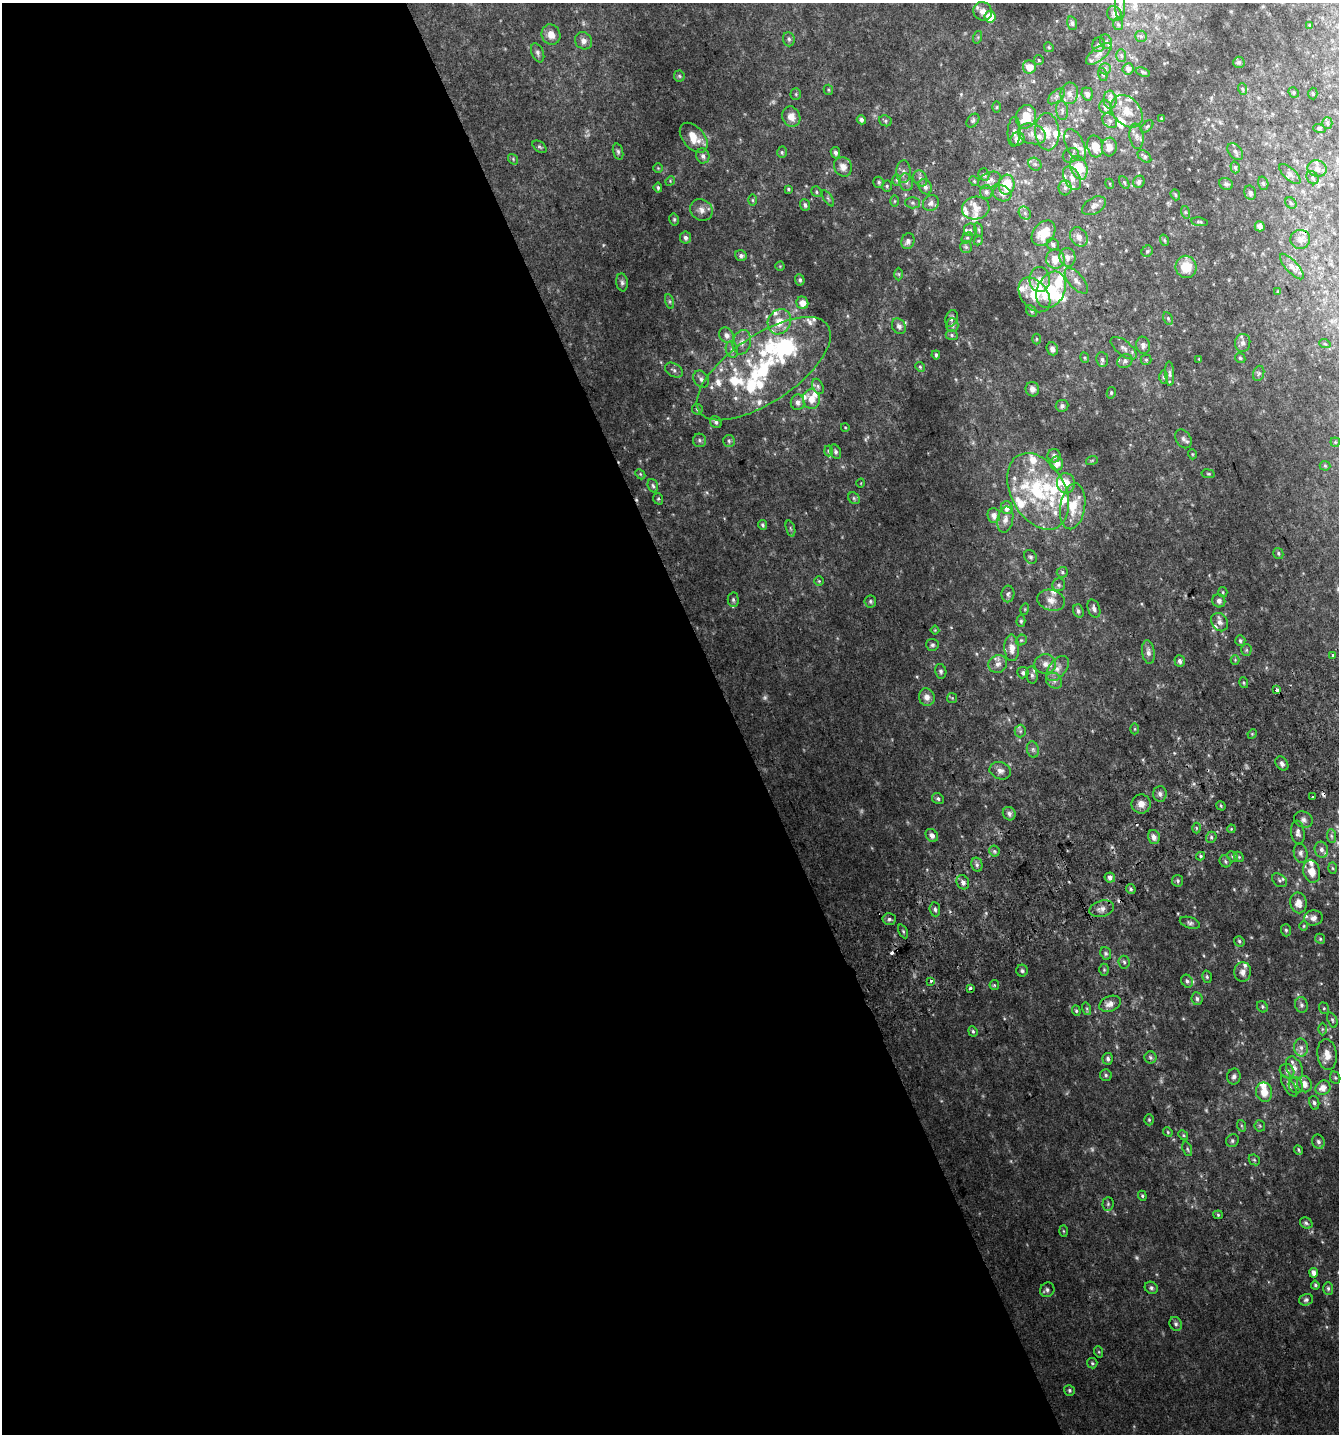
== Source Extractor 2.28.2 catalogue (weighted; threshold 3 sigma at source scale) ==
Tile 9 of 4 x 4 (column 1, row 3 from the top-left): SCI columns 175-1511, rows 1470-2901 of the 5641 x 5808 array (HDU 1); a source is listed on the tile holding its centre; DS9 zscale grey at full resolution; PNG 1341 x 1436 px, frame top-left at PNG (2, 3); each listed source drawn as its Kron ellipse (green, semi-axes under 4 px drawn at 4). Shown black and unused: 55% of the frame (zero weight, under 2 of 3 exposures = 2% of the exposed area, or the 3 px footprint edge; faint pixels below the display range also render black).
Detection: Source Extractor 2.28.2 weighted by HDU 2 'WHT'; one run over the whole footprint, this tile lists its part. Background 0.0737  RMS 0.012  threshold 0.0526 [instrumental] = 3 sigma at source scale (4.5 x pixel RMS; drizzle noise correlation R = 1.50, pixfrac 1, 0.0396/0.0396 arcsec/px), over >= 5 px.
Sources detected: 435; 9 too faint to see at this stretch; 3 inside a brighter object's white glare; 6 cosmic-ray / hot-pixel residue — neither listed nor drawn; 65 inside a brighter listed object's ellipse — not listed separately; the other 352 listed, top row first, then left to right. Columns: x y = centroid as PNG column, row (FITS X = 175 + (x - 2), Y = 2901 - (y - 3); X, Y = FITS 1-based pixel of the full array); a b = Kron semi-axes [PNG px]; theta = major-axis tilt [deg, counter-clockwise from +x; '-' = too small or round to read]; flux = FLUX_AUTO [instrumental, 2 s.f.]
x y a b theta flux
1120 5 14 5 -88 3
983 11 9 9 - 6.3
1114 13 8 7 - 4.3
990 17 6 5 - 20
1072 23 7 5 -76 2.2
1118 24 6 5 - 1.5
1310 25 3 3 - 1.7
551 35 10 9 - 9.1
1141 36 6 5 - 1.8
978 37 6 4 72 1.4
789 39 7 6 - 2.5
583 41 9 8 - 5.1
1106 42 7 5 -67 2.7
1099 45 7 6 - 3.4
1049 47 5 4 - 1.2
538 53 10 6 -67 2.9
1099 54 15 6 37 6.8
1121 55 6 5 - 1.9
1039 60 5 4 - 1.3
1239 62 6 5 - 2.1
1029 67 6 6 - 11
1105 69 6 5 - 2.2
1128 69 5 5 - 4.1
1143 72 7 4 -19 1.6
1103 74 6 4 -70 1.4
679 76 5 5 - 1.5
1243 89 6 3 -69 1.3
828 90 5 4 - 1.3
1294 92 5 4 - 1.4
1069 93 11 9 82 7.2
1313 93 6 4 -87 1.5
796 94 6 5 - 1.5
1087 94 6 5 - 4.5
1057 96 10 5 43 3.8
1110 100 9 6 -86 4.4
997 107 5 4 - 1.1
1105 107 7 6 - 4.9
1062 111 9 6 -83 3.8
1127 111 18 13 -47 17
791 117 10 9 - 9.5
1026 117 12 10 70 22
1161 118 4 2 - 0.7
861 120 5 4 - 2.8
885 121 6 5 - 2
973 121 8 5 50 2.2
1110 121 8 6 -45 3.4
1327 123 5 5 - 1.8
1147 126 7 4 44 1.6
1319 128 6 4 -17 1.2
1014 132 15 6 88 4.7
1047 132 19 12 -85 16
1032 134 14 10 -19 8.8
1136 136 12 7 -82 5.4
694 138 17 10 -49 16
1017 139 7 6 - 7.4
1075 145 17 9 -65 8.5
1095 146 11 7 -75 16
539 147 8 5 -36 2
1109 147 9 7 84 9.5
1235 151 9 6 -52 3.5
618 152 8 5 -74 2.1
782 152 5 5 - 1.7
835 153 6 4 -80 3.2
1071 155 8 7 - 3.2
703 156 7 6 - 3.7
1144 156 8 5 -41 2.5
513 159 6 4 -51 1.3
1035 164 7 5 -44 2.6
843 167 10 8 -57 7.6
1235 167 6 4 -73 2
658 168 4 4 - 1.1
1079 168 12 8 -70 38
1317 169 10 8 -19 4.7
903 172 11 7 -89 4.7
984 174 6 5 - 2.2
1290 174 13 6 -42 4.2
920 178 8 6 -61 3.5
1072 178 13 7 -62 7.5
1312 178 7 5 -55 2.2
897 180 6 4 -90 1.4
989 180 12 7 26 5.8
670 181 5 4 - 1.1
974 181 5 4 - 1.4
879 182 5 5 - 2
906 182 9 6 -79 3.7
1124 182 7 4 -59 1.5
1139 182 6 5 - 3.1
1263 183 7 5 -73 2.1
1110 184 5 3 - 0.96
1226 184 7 5 -26 3
1007 185 10 8 81 26
887 186 5 4 - 1.5
925 187 8 6 -60 4.2
658 188 5 4 - 2.1
1065 188 8 6 90 3.4
788 189 4 3 - 1.3
816 192 6 4 -52 1.6
986 192 7 6 - 3
1002 193 9 7 -26 5.8
1250 193 7 6 - 3.4
1175 195 6 4 -70 1.5
828 198 9 3 -56 1.8
753 200 6 4 -89 1.4
895 201 6 4 89 1.2
912 203 7 5 -2 2.4
931 203 8 7 - 4.3
1291 203 6 5 - 1.6
805 205 5 4 - 2.7
1094 206 13 8 30 5.2
976 208 14 11 12 9.8
701 210 11 10 - 6.6
1185 212 6 4 -71 1.4
1025 213 7 5 -49 2.7
674 219 6 4 -77 1.7
1199 222 8 3 -9 1.6
1260 226 5 5 - 5.1
970 230 6 6 - 2.6
979 230 7 3 -71 1.4
1044 233 14 10 50 22
1079 237 10 8 -56 7
685 238 6 5 - 3.4
967 238 6 5 - 1.7
1300 239 10 9 - 5.8
1164 240 6 4 -71 1.4
908 241 8 6 69 4.1
978 241 5 3 - 1.1
1053 244 6 6 - 2.7
966 247 6 6 - 2.2
1147 251 6 5 - 1.8
741 256 6 5 - 3.1
1067 257 9 8 - 6.1
1055 259 9 9 - 14
780 266 4 4 - 1
1292 266 16 6 -48 5.7
1186 267 11 10 - 20
899 274 6 4 -89 1.5
800 280 6 5 - 2.2
1040 280 12 10 -89 12
1076 281 16 7 -50 7.3
622 282 9 5 -80 2.8
1051 290 19 13 64 46
1278 292 4 4 - 1.1
1034 295 19 13 -52 21
670 301 8 3 -72 1.7
802 303 6 6 - 8.9
1032 311 6 4 -43 1.8
951 318 8 6 70 2.8
1168 318 7 4 -64 1.5
779 322 13 11 60 16
952 325 7 6 - 3
899 326 8 6 -59 3.8
726 335 8 7 - 5.4
952 335 6 5 - 1.9
1036 339 5 3 - 1.1
742 342 12 9 75 6.8
1243 343 9 7 78 4
1325 344 6 3 -19 1.1
1143 345 8 7 - 4.7
1124 348 15 7 -39 5.5
1052 349 7 5 -68 5.1
732 350 8 6 -74 3.1
936 355 4 3 - 2
1085 358 5 3 - 1.1
1240 358 6 4 -44 1.4
1199 359 3 3 - 0.8
1102 360 7 6 - 3
1146 360 5 5 - 1.5
1125 361 8 6 35 3.3
920 367 5 4 - 1.4
764 369 77 33 34 140
674 370 9 6 -32 3
1259 373 8 5 72 2
1170 374 12 4 -86 3.2
1163 377 6 4 90 1.8
701 379 9 7 -55 3.9
818 386 8 5 -64 2.4
1032 389 7 7 - 4.5
1111 393 6 4 77 1.5
811 399 10 8 -88 9.2
798 402 7 7 - 4.4
1062 406 6 6 - 3.2
697 409 5 5 - 1.8
716 422 6 5 - 2.5
845 427 4 3 - 0.79
1183 439 10 7 -56 3.7
699 440 7 6 - 2.9
729 441 6 6 - 2
1335 442 4 4 - 1.1
828 451 5 3 - 1.1
836 452 7 5 -66 2.4
1192 454 5 3 - 0.98
1054 456 6 6 - 3.8
1092 460 6 3 19 1.2
1057 463 7 6 - 7.5
1325 466 5 5 - 1.5
640 474 5 4 - 1.4
1208 474 7 3 -8 1.2
861 483 4 3 - 0.7
1066 483 10 9 - 15
653 486 7 5 -71 1.9
1038 491 41 27 -62 87
854 498 6 5 - 1.8
658 499 6 4 -70 1.5
1073 506 23 12 81 24
1007 508 6 6 - 7
994 515 7 6 - 6.3
1005 520 13 8 78 6.3
763 525 5 4 - 1.9
790 528 8 3 -71 1.6
1278 553 6 5 - 1.6
1031 557 7 6 - 2.3
1062 572 5 5 - 1.9
819 581 4 4 - 1.1
1059 585 6 6 - 2.4
1223 592 5 4 - 1.3
1008 594 8 6 88 2.9
733 600 7 5 -89 2.5
1051 600 14 10 -17 9.5
870 601 6 6 - 1.8
1219 601 7 6 - 3.6
1025 609 5 3 - 1
1094 609 9 6 -71 3.9
1078 611 7 5 -70 2.8
1021 621 6 4 90 1.9
1220 622 10 7 -56 4.9
935 630 4 4 - 0.98
1021 640 6 5 - 1.5
1240 641 5 5 - 1.8
932 645 6 6 - 2.3
1012 648 13 7 -89 8.9
1246 650 6 5 - 1.7
1148 652 12 6 -82 4.8
1333 655 4 3 - 2.2
1235 660 4 4 - 1
1180 661 6 5 - 3.6
998 664 9 8 - 5.8
1045 664 11 9 8 6.6
1058 668 15 8 51 8
941 671 7 5 -78 2.7
1023 673 5 5 - 2.5
1032 675 8 5 -83 3.3
1054 681 9 7 -41 4.4
1244 683 5 3 - 1.3
1277 690 4 3 - 9.8
927 697 9 7 -70 5.9
952 698 5 5 - 1.3
1135 729 5 3 - 1.1
1020 731 6 6 - 2.1
1252 734 5 4 - 1.2
1033 750 8 6 -74 2.8
1282 764 8 5 -52 3.9
1000 771 11 8 -19 5.8
1160 794 8 7 - 3.6
1312 797 3 3 - 3.3
938 799 6 5 - 2.2
1141 804 9 9 - 7.9
1221 806 5 3 - 1.3
1009 814 7 6 - 4.2
1303 820 10 8 -26 4
1196 828 5 3 - 1.1
1231 829 4 3 - 1.1
1298 833 12 7 -83 4.5
932 835 7 5 -52 4.4
1331 836 7 4 -88 2.4
1154 837 7 6 - 5.4
1211 837 6 5 - 2.1
1321 850 8 6 -75 4
994 851 5 5 - 1.9
1301 853 10 6 -77 3.8
1200 856 4 4 - 1.6
1232 856 6 4 -45 1.6
1239 857 6 4 -45 1.5
1225 861 6 5 - 1.9
977 865 7 5 -77 2.9
1332 868 6 4 -88 1.4
1312 871 11 8 -76 11
1110 877 5 5 - 4.2
1279 880 8 6 -39 2.7
1178 881 6 5 - 1.9
963 882 7 6 - 4.5
1131 889 5 4 - 2.1
1298 903 10 8 -79 9.8
935 909 7 5 -85 2.5
1102 909 12 8 15 5.6
1313 918 9 7 5 5.1
889 919 7 5 3 2.6
1190 923 10 5 -17 2.8
1304 926 4 4 - 1
1286 930 6 5 - 1.9
903 931 7 4 -63 1.7
1320 939 5 4 - 1.4
1239 941 6 5 - 2
1106 953 6 5 - 2.4
1124 962 6 5 - 2.2
1104 970 6 5 - 1.6
1022 971 6 6 - 2.1
1243 972 10 8 85 5.7
1207 977 6 5 - 1.7
931 981 3 3 - 5.4
1187 981 7 5 -55 2.5
994 985 5 4 - 1.6
970 988 4 3 - 3.7
1197 999 6 5 - 2.7
1110 1004 11 7 23 6.9
1301 1005 8 6 -73 3.4
1262 1007 6 5 - 1.8
1324 1008 6 5 - 1.7
1087 1009 6 4 -73 1.7
1076 1011 5 4 - 1.6
1332 1020 8 4 -69 2
1322 1029 6 4 90 1.6
973 1031 5 4 - 1.6
1301 1048 9 7 -88 5
1327 1055 16 9 -83 11
1150 1057 6 6 - 2.3
1108 1059 6 5 - 2.8
1294 1068 12 7 -65 6.9
1287 1071 8 6 -43 4.1
1106 1075 6 5 - 2
1234 1076 8 6 78 3.5
1335 1078 6 5 - 1.7
1304 1084 8 7 - 9
1296 1085 8 7 - 4.2
1289 1086 12 5 -55 3.4
1323 1088 8 7 - 8.9
1264 1092 10 8 -79 12
1314 1103 7 5 -78 2.6
1149 1120 5 4 - 1.4
1242 1126 6 4 -71 1.3
1260 1126 5 5 - 1.5
1168 1132 5 4 - 1.2
1183 1135 5 4 - 1.4
1232 1141 7 6 - 2.1
1318 1142 7 6 - 3.1
1187 1149 7 4 -70 1.8
1298 1150 5 3 - 1.5
1254 1160 6 5 - 1.4
1142 1196 5 4 - 1.5
1108 1204 7 5 87 2.2
1218 1215 4 4 - 1.3
1306 1223 6 5 - 2.5
1063 1231 6 4 -88 1.2
1314 1273 5 4 - 5.7
1315 1285 4 4 - 1.7
1151 1288 7 5 -36 2.4
1328 1288 6 5 - 2.2
1047 1290 7 7 - 3.2
1306 1300 7 5 17 2.6
1176 1324 7 6 - 2.7
1099 1352 5 3 - 1.2
1092 1363 5 5 - 1.6
1069 1390 5 5 - 2.1
Overlapping masked pixels (flux is a lower limit): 2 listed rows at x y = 1277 690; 931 981
Isophote crosses this tile's border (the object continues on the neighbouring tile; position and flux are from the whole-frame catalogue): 1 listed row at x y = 1120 5